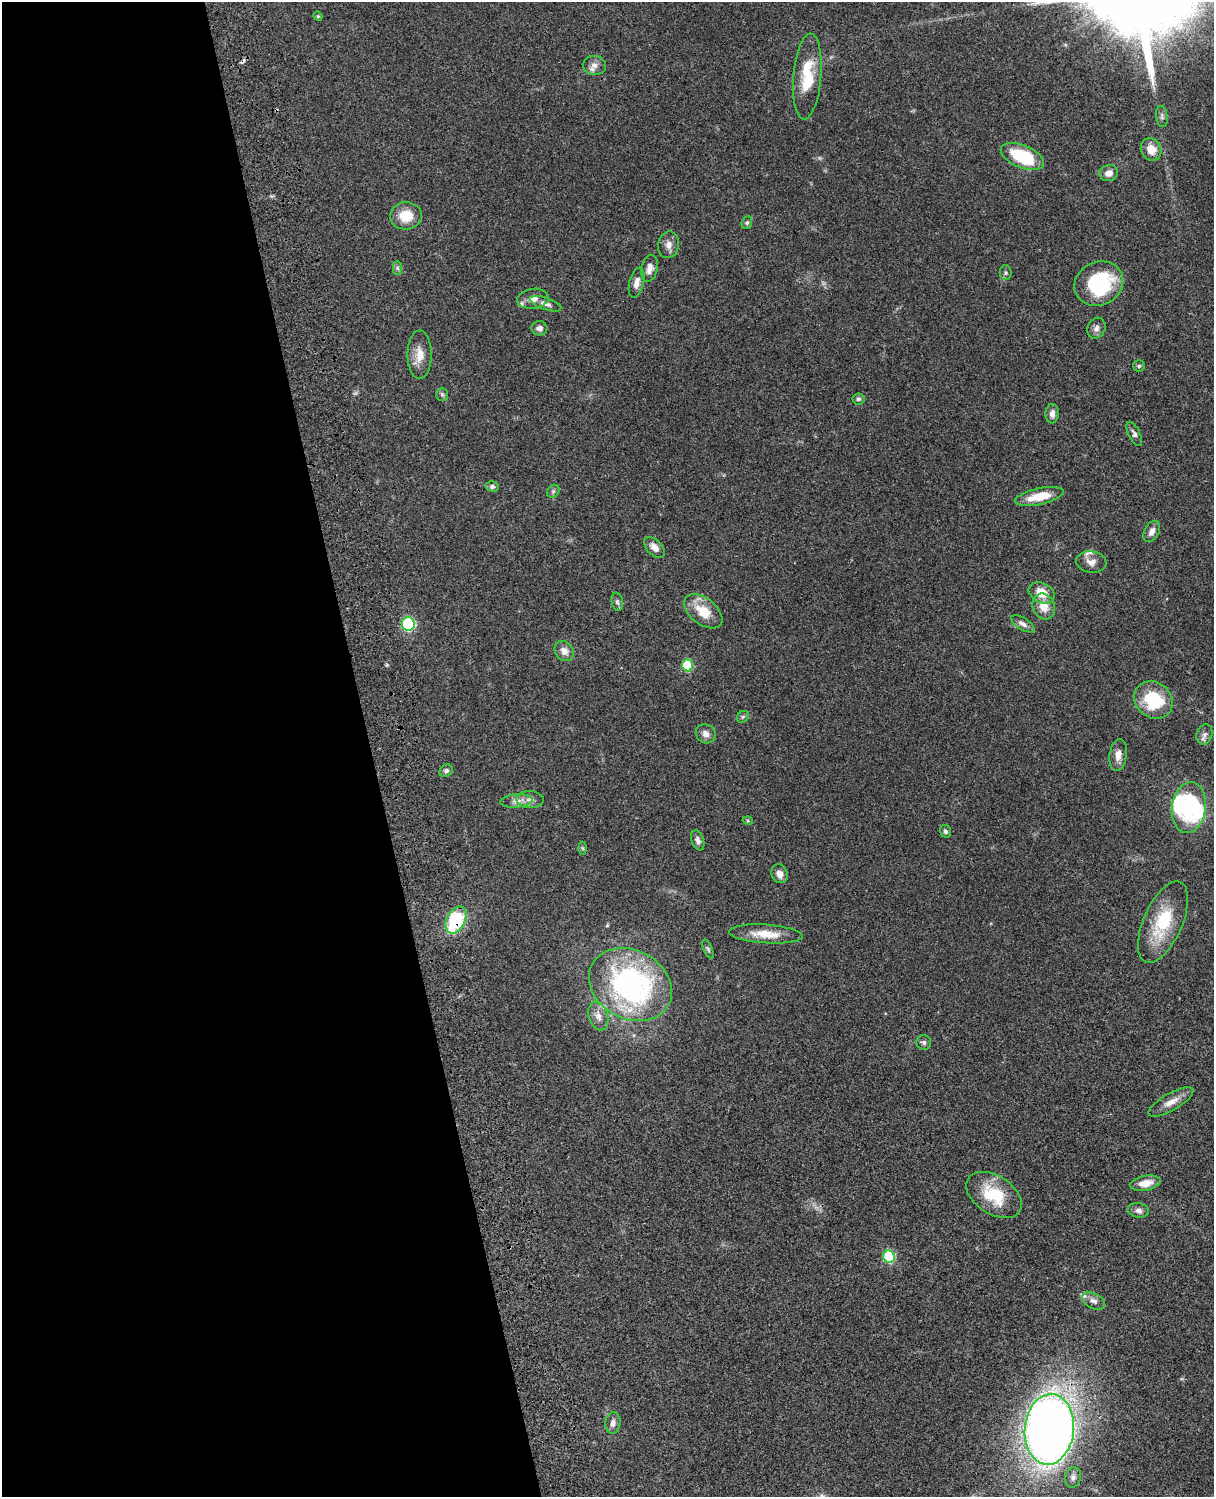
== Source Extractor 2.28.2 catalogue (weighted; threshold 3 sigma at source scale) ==
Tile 5 of 4 x 3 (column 1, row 2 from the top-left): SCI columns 122-1333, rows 1773-3267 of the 5088 x 4926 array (HDU 1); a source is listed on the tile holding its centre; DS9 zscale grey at full resolution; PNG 1216 x 1499 px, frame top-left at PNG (2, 2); each listed source drawn as its Kron ellipse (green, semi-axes under 4 px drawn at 4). Shown black and unused: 31% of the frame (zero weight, under 3 of 4 exposures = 6% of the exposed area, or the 3 px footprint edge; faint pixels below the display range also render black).
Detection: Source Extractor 2.28.2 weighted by HDU 2 'WHT'; one run over the whole footprint, this tile lists its part. Background 0.0779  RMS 0.0058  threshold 0.0263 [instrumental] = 3 sigma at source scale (4.5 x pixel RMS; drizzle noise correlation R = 1.50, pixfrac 1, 0.05/0.05 arcsec/px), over >= 5 px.
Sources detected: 75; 1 inside a brighter object's white glare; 1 cosmic-ray / hot-pixel residue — neither listed nor drawn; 4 inside a brighter listed object's ellipse — not listed separately; the other 69 listed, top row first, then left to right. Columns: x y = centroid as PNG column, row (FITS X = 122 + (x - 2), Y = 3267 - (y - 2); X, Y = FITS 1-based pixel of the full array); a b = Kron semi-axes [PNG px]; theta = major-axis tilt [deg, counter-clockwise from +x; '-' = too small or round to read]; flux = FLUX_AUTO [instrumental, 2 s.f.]
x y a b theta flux
318 16 5 4 - 0.65
594 65 11 9 -2 3.6
807 76 43 14 85 21
1162 116 10 6 -83 1.5
1151 149 11 10 - 6.8
1022 156 23 11 -22 32
1109 173 9 8 - 3.7
406 216 16 13 6 12
747 223 6 5 - 1
669 245 13 10 79 3.8
397 268 7 4 -89 1.3
650 268 14 8 79 3.6
1006 273 7 6 - 1.2
637 283 15 7 76 3.7
1099 284 25 21 26 46
533 299 16 10 9 4.8
546 304 16 6 -18 2.9
539 328 8 7 - 2.5
1096 328 11 8 65 2.7
420 354 24 12 90 7.6
1139 366 6 5 - 1
442 394 6 5 - 1.1
858 399 6 5 - 1.2
1052 414 10 6 85 2.9
1134 434 13 6 -64 1.8
492 487 6 5 - 1.5
553 491 7 5 46 1.2
1039 496 25 8 12 13
1152 531 11 7 62 3.1
654 547 12 7 -45 4.6
1091 562 15 10 -8 4.2
1042 593 14 10 -25 9.2
617 602 9 5 -79 1.4
1044 607 13 10 -68 7.6
703 611 22 13 -38 13
408 624 7 6 - 62
1023 624 13 6 -32 2.5
564 651 11 8 -52 3.8
688 665 6 5 - 30
1153 700 20 17 -39 30
743 717 6 5 - 0.99
706 734 10 9 - 3.4
1204 734 10 7 73 2.5
1118 755 16 8 82 4.2
446 771 7 6 - 1.5
530 799 14 8 -2 3.6
516 801 16 6 5 3.5
1189 807 25 17 82 46
748 821 5 3 - 0.59
946 831 6 5 - 1.2
698 840 10 6 -71 2.1
582 848 6 4 -87 0.71
780 874 10 8 -64 3.9
456 920 14 9 65 37
1163 922 43 19 66 29
766 934 37 9 -4 12
708 949 10 4 -64 1.2
630 984 43 34 -28 130
598 1016 15 9 -72 4.7
924 1043 7 7 - 1.6
1171 1102 25 8 30 5.9
1145 1183 15 7 11 6.9
994 1195 31 19 -33 24
1138 1210 10 7 -10 2.3
889 1257 6 6 - 45
1093 1301 12 7 -27 2.9
613 1423 10 7 85 2.9
1049 1429 35 24 84 600
1073 1477 10 8 75 2.3
Overlapping masked pixels (flux is a lower limit): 1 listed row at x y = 456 920